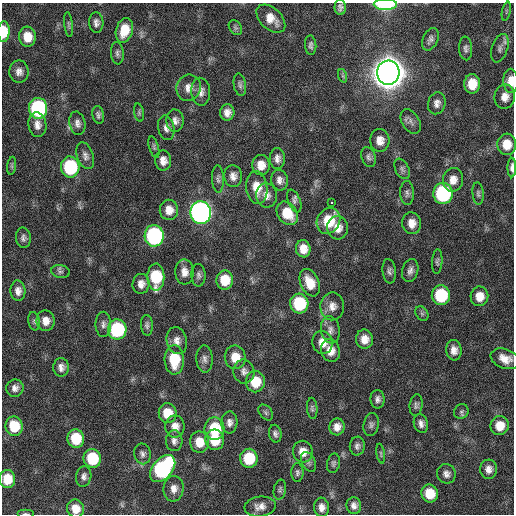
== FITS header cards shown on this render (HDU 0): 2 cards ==
NAXIS1  =                  512 / Axis length
NAXIS2  =                  512 / Axis length

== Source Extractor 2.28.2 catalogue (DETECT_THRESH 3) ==
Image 512 x 512 px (HDU 0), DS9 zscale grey, 1 PNG px = 1 image px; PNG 516 x 516 px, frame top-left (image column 1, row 512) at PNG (2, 3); each listed source drawn as its Kron ellipse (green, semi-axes under 4 px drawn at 4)
Background 122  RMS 12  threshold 35.5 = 3 sigma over >= 5 px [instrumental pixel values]
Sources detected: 142; all 142 listed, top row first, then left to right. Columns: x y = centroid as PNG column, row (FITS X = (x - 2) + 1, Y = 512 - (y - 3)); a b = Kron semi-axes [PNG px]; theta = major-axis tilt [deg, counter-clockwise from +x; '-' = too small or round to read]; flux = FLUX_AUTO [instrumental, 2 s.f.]
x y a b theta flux
385 4 11 5 -1 5.3e+04
340 7 8 5 -89 2.7e+03
506 11 10 4 77 1.5e+03
271 19 17 10 -43 1.1e+04
96 23 10 7 -89 3.5e+03
69 24 12 4 -83 1.7e+03
235 28 8 6 -54 1.8e+03
124 30 12 8 75 1.6e+04
4 32 10 6 89 2.0e+04
27 37 10 8 -84 1.4e+04
430 39 12 7 66 3.1e+03
311 45 10 5 -86 2.4e+03
466 48 12 6 -86 2.8e+03
500 48 15 8 72 4.1e+03
117 53 11 6 -86 2.6e+03
19 72 11 9 89 4.9e+03
388 73 12 11 - 2.5e+06
343 76 7 4 -71 1.4e+03
511 81 12 7 -89 8.9e+03
472 84 9 8 - 1.4e+04
240 85 11 6 -80 2.6e+03
189 88 13 12 - 6.9e+03
201 92 14 9 -86 5.6e+03
505 97 12 10 83 6.8e+03
437 103 11 8 75 4.4e+03
38 108 10 9 - 1.1e+05
139 112 9 5 -80 1.5e+03
227 112 8 7 - 5.3e+03
98 115 9 6 -79 2.4e+03
175 121 11 9 -86 4.4e+03
411 122 13 8 -58 3.8e+03
77 123 12 8 -79 4.0e+03
37 125 12 9 -82 5.9e+03
166 128 12 8 -77 4.2e+03
380 140 11 9 -86 7.5e+03
507 144 11 9 -89 1.2e+04
154 147 11 5 -73 1.8e+03
85 156 14 8 -72 4.2e+03
369 157 10 6 -70 2.6e+03
277 158 10 7 -90 4.4e+03
163 161 10 8 -89 6.0e+03
261 165 10 8 -87 9.0e+03
12 166 9 4 82 1.7e+03
70 167 10 9 - 6.5e+04
512 167 10 4 90 2.9e+03
402 169 11 6 -65 2.5e+03
233 176 11 9 -82 5.2e+03
218 179 13 6 -87 2.7e+03
280 180 10 8 -82 4.6e+03
453 180 12 10 78 7.7e+03
257 187 16 10 -83 1.4e+04
407 193 12 7 -89 2.8e+03
443 193 10 9 - 9.8e+04
478 193 11 5 -85 2.2e+03
266 195 12 10 -82 6.6e+03
294 201 12 6 -68 2.7e+03
331 203 3 3 - 1.1e+04
169 210 10 9 - 8.3e+03
201 213 11 10 - 4.1e+05
287 213 12 9 -55 2.0e+04
328 221 13 11 60 2.7e+04
412 223 11 9 -81 7.8e+03
338 228 11 10 - 8.3e+03
154 236 11 9 -84 1.4e+05
23 238 10 7 -82 3.0e+03
303 249 8 7 - 9.1e+03
437 262 12 5 86 2.1e+03
389 271 12 6 -82 2.9e+03
410 271 12 8 76 3.9e+03
60 272 9 6 -10 2.2e+03
184 272 12 9 -86 6.7e+03
198 275 11 7 -88 2.8e+03
156 277 13 8 -90 4.0e+04
225 280 9 8 - 1.7e+04
310 283 14 9 -65 1.5e+04
141 284 10 8 85 5.7e+03
18 291 10 7 -86 5.0e+03
441 295 10 9 - 4.5e+04
479 296 10 9 - 1.0e+04
299 303 10 9 - 4.6e+04
332 306 14 12 88 7.5e+03
422 314 8 6 -54 1.8e+03
34 321 9 6 -79 2.0e+03
46 321 10 9 - 7.5e+03
103 324 12 8 -89 3.8e+03
147 325 10 6 -86 2.5e+03
117 329 10 9 - 6.9e+04
330 330 14 9 -81 4.7e+03
364 339 9 8 - 7.9e+03
177 341 13 10 -76 6.3e+03
322 342 11 10 - 9.3e+03
454 350 10 7 -84 5.9e+03
330 351 11 9 -70 8.8e+03
235 357 12 10 -82 1.3e+04
204 359 13 8 -88 4.1e+03
505 359 15 9 -21 9.2e+03
174 360 15 9 -88 2.9e+04
61 367 9 8 - 4.4e+03
244 371 12 10 -80 4.7e+03
255 382 10 9 - 2.0e+04
15 388 9 8 - 4.2e+03
377 399 9 7 -89 3.4e+03
416 405 11 6 84 2.4e+03
312 408 10 5 -86 2.0e+03
266 412 9 6 -51 1.9e+03
461 412 8 7 - 2.0e+03
168 413 10 9 - 1.7e+04
229 422 11 8 86 4.3e+03
421 424 9 7 -74 4.0e+03
371 425 11 7 78 2.9e+03
14 426 9 8 - 2.4e+04
175 426 11 9 90 7.7e+03
500 426 9 9 - 1.2e+04
337 427 8 7 - 5.8e+03
214 429 11 10 - 3.4e+04
275 434 9 6 -79 2.7e+03
76 438 9 8 - 2.6e+04
215 440 10 9 - 2.0e+04
174 441 10 8 -87 3.9e+03
199 442 10 9 - 1.2e+04
357 446 9 7 83 2.9e+03
303 452 11 10 - 9.2e+03
142 454 10 8 -79 3.3e+03
381 454 10 3 -80 1.1e+03
92 458 9 9 - 3.4e+04
249 458 9 8 - 3.3e+04
309 462 11 6 -63 2.6e+03
333 463 10 6 79 2.2e+03
163 469 15 10 49 1.5e+05
489 469 9 8 - 5.3e+03
297 473 9 6 90 2.2e+03
446 474 10 9 - 4.2e+03
84 476 10 7 79 3.6e+03
7 479 9 8 - 1.8e+04
174 489 13 10 83 6.7e+03
280 490 10 6 79 2.0e+03
430 494 9 8 - 1.8e+04
260 506 15 10 6 7.0e+03
354 506 8 7 - 4.1e+03
322 507 9 7 -85 5.6e+03
75 509 9 8 - 9.9e+03
25 514 8 3 0 1.2e+03
At the frame edge (FLAGS 8, measured only in part): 5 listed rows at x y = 385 4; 4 32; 511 81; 512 167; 25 514